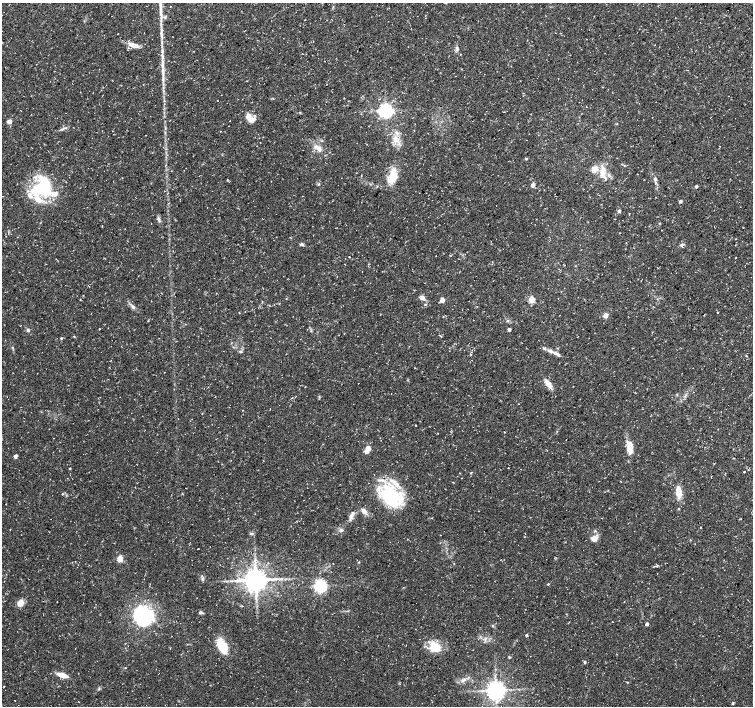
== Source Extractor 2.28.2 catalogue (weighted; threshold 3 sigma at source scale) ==
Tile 10 of 4 x 4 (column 2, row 3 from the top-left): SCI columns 1503-3004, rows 1577-2983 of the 6017 x 6032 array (HDU 1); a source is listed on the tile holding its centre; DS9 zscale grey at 2 x 2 block average (1 PNG px = mean of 2 x 2 image px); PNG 755 x 708 px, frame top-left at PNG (2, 3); no overlay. Shown black and unused: <1% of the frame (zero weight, under 3 of 4 exposures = <1% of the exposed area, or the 3 px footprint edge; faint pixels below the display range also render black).
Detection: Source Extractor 2.28.2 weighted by HDU 2 'WHT'; one run over the whole footprint, this tile lists its part. Background 0.0319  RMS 0.0029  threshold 0.013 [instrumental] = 3 sigma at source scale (4.5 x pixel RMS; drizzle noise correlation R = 1.50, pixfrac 1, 0.0396/0.0396 arcsec/px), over >= 5 px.
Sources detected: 107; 4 inside a brighter object's white glare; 4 cosmic-ray / hot-pixel residue — not listed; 10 inside a brighter listed object's ellipse — not listed separately; the other 89 listed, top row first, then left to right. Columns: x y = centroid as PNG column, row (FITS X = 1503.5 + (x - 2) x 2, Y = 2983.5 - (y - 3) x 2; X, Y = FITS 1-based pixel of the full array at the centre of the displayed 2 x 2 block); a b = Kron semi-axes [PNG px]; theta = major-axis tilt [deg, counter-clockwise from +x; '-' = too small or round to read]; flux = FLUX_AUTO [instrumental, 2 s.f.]
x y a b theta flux
161 31 5 3 - 1.3
118 33 2 2 - 0.59
162 42 4 2 - 0.8
133 45 15 5 -16 5.1
457 48 4 2 - 0.81
162 50 5 2 - 0.57
460 54 2 2 - 0.3
324 61 2 2 - 0.2
162 64 6 3 83 1.6
163 73 5 3 - 1.5
386 110 4 4 - 240
248 116 8 5 -71 6.1
9 121 3 3 - 7.6
63 128 5 2 - 0.97
220 131 2 2 - 1.1
395 139 7 6 - 4.2
319 149 9 5 -60 3.3
526 159 3 3 - 0.65
594 169 10 8 74 4.7
184 170 2 2 - 0.53
603 171 14 7 74 7.5
392 177 19 10 64 12
655 179 4 4 - 1
227 180 2 2 - 0.5
319 184 3 2 - 0.52
532 185 3 3 - 4.1
696 186 3 3 - 1.4
43 187 25 21 69 47
164 191 2 2 - 0.21
680 201 3 3 - 1.3
619 211 3 2 - 2.6
158 218 4 2 - 0.94
302 244 4 3 - 1.5
682 245 6 4 24 1.3
735 258 2 2 - 0.3
422 298 6 5 - 2.8
442 300 3 3 - 8.3
531 300 3 3 - 18
269 305 3 2 - 0.3
133 307 6 4 -44 1.8
718 312 2 2 - 1.7
605 316 3 3 - 7.4
509 329 2 2 - 2.8
28 330 4 3 - 1.2
74 336 2 2 - 0.42
61 338 3 3 - 0.72
544 348 6 3 -11 1.2
240 351 4 2 - 0.62
556 354 11 4 -27 2.7
471 355 2 2 - 0.41
548 383 14 4 -55 5.6
416 425 2 2 - 0.77
557 431 3 2 - 0.24
629 447 15 6 -86 9.1
368 448 3 3 - 9.8
366 451 3 2 - 4.8
15 456 4 3 - 1.7
70 468 3 2 - 0.4
508 468 2 2 - 0.53
744 472 2 2 - 5
471 473 3 2 - 0.38
678 492 12 5 -83 9.4
390 495 28 20 -58 46
678 509 3 3 - 0.46
364 511 7 4 -47 3.7
352 514 9 5 59 2.6
341 530 6 3 -32 1.3
594 539 7 5 7 4.8
120 559 3 3 - 19
667 563 2 2 - 0.31
657 566 3 2 - 0.81
657 573 2 2 - 0.2
202 579 5 4 - 1.3
256 580 6 5 - 890
548 584 3 2 - 0.47
320 586 4 4 - 170
20 603 6 5 - 7
200 612 5 4 - 1.1
147 616 24 15 -80 32
647 624 3 2 - 2.4
526 635 2 2 - 1.2
222 646 17 9 -65 14
437 649 19 9 16 7.9
509 657 3 3 - 0.56
585 662 4 2 - 0.75
125 668 2 2 - 0.38
62 675 10 4 -14 7.6
496 690 5 4 - 530
733 703 3 2 - 0.93
Diffuse or blended objects may show on this block-average render without a row.